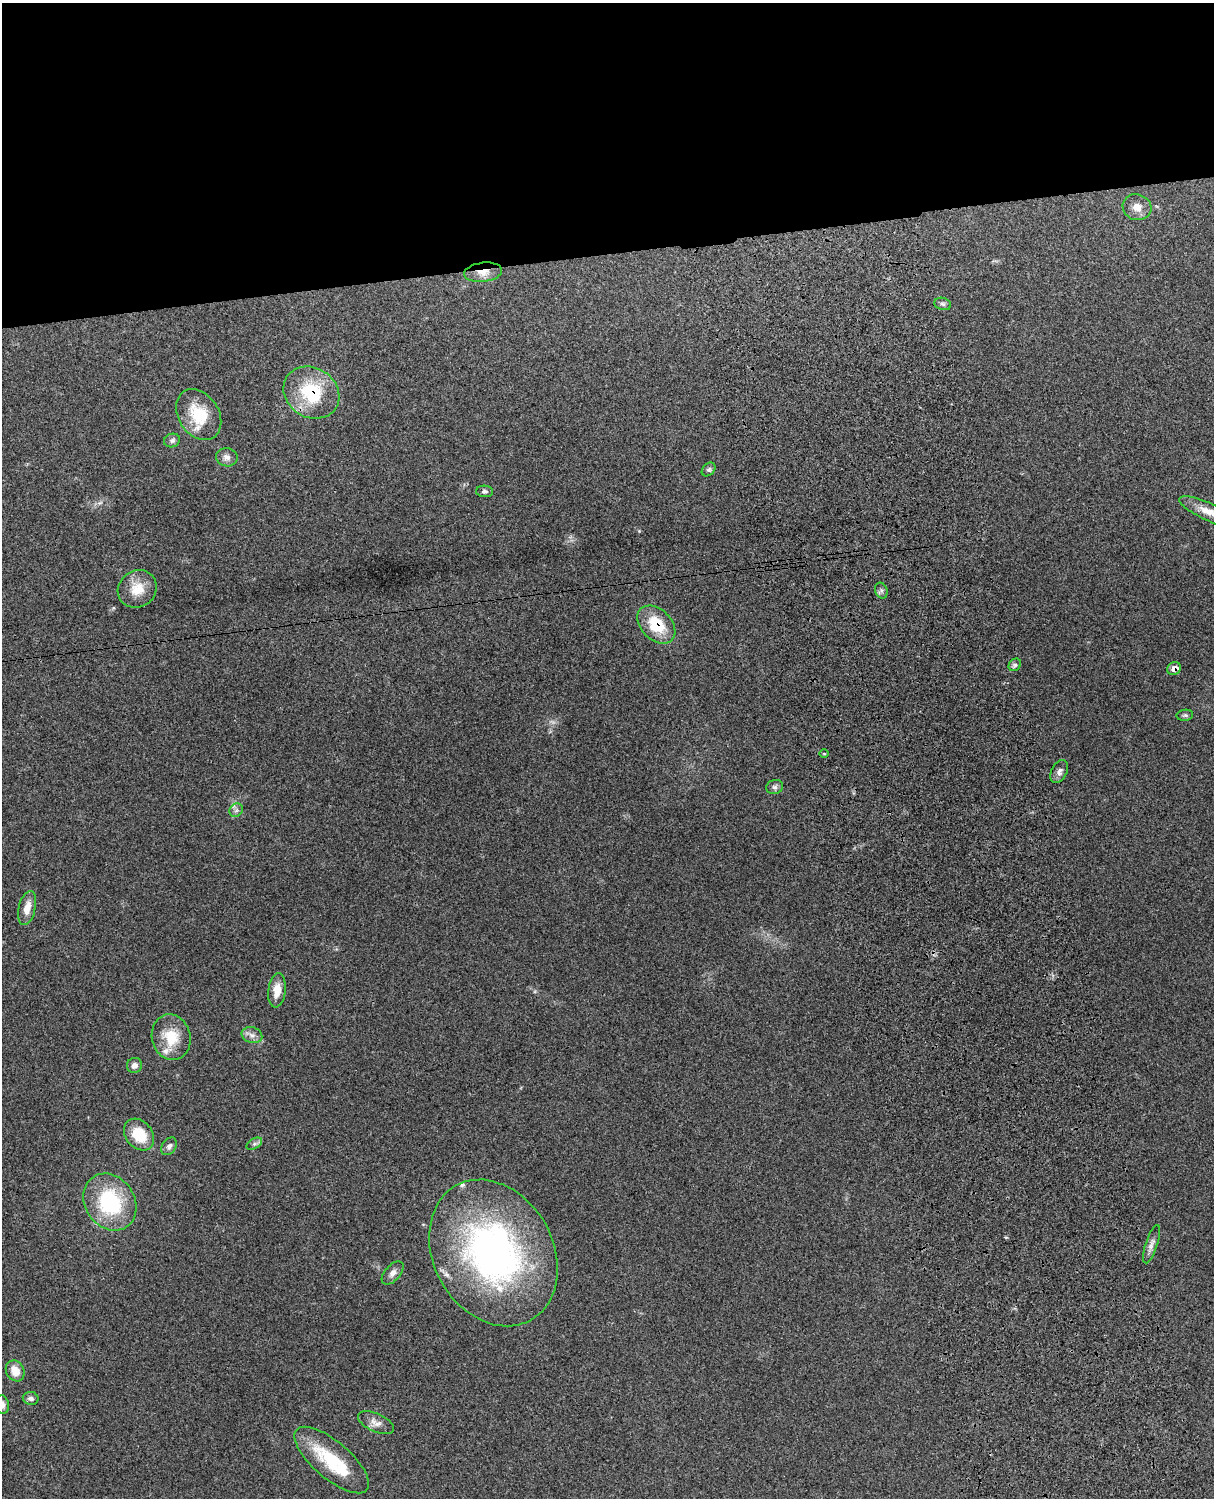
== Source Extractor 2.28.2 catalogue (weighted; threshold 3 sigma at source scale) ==
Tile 2 of 4 x 3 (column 2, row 1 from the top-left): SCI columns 1333-2544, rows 3156-4651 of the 5089 x 4925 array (HDU 1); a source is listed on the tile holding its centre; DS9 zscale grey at full resolution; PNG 1216 x 1500 px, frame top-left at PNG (2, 3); each listed source drawn as its Kron ellipse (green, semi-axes under 4 px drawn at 4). Shown black and unused: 17% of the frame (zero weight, under 3 of 4 exposures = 6% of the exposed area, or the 3 px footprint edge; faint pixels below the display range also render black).
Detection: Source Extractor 2.28.2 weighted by HDU 2 'WHT'; one run over the whole footprint, this tile lists its part. Background 0.265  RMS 0.009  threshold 0.0405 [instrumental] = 3 sigma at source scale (4.5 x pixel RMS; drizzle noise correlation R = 1.50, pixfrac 1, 0.05/0.05 arcsec/px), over >= 5 px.
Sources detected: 41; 1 inside a brighter object's white glare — neither listed nor drawn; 3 inside a brighter listed object's ellipse — not listed separately; the other 37 listed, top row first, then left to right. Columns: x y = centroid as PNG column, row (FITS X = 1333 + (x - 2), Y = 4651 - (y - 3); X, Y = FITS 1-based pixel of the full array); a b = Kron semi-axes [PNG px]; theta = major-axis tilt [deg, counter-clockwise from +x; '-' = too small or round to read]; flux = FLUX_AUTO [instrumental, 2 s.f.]
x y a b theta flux
1137 207 14 13 - 8.6
483 272 19 9 7 10
943 304 8 6 -16 2.3
311 393 29 24 -33 52
199 415 27 20 -57 32
172 440 8 6 19 2.8
227 457 11 9 -10 4.7
709 469 8 5 45 1.9
484 491 8 6 -3 2
1209 512 32 8 -24 13
137 589 20 18 35 18
881 591 8 6 -70 2.3
656 625 22 15 -45 31
1015 665 7 5 46 2.1
1174 669 7 6 - 5
1185 715 8 5 9 1.8
824 754 5 3 - 0.79
1059 772 12 7 62 4.4
775 787 9 7 20 2.6
236 810 7 6 - 2.5
27 908 17 8 76 11
277 990 17 8 83 11
252 1035 10 8 -17 4.6
171 1037 23 19 -77 25
134 1065 8 7 - 4.1
139 1135 17 13 -49 26
254 1144 8 5 31 2.5
169 1146 9 6 56 3.3
110 1202 30 24 -56 75
1152 1244 20 6 72 5.3
493 1253 77 60 -61 310
393 1273 14 7 48 4.8
15 1371 11 9 -60 11
31 1398 8 6 -11 3.1
2 1405 9 7 -79 4.3
376 1423 19 9 -24 6.6
332 1460 46 18 -41 48
Overlapping masked pixels (flux is a lower limit): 4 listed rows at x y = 483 272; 311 393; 656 625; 1174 669
Isophote crosses this tile's border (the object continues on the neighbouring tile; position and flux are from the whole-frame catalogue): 2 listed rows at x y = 1209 512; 2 1405